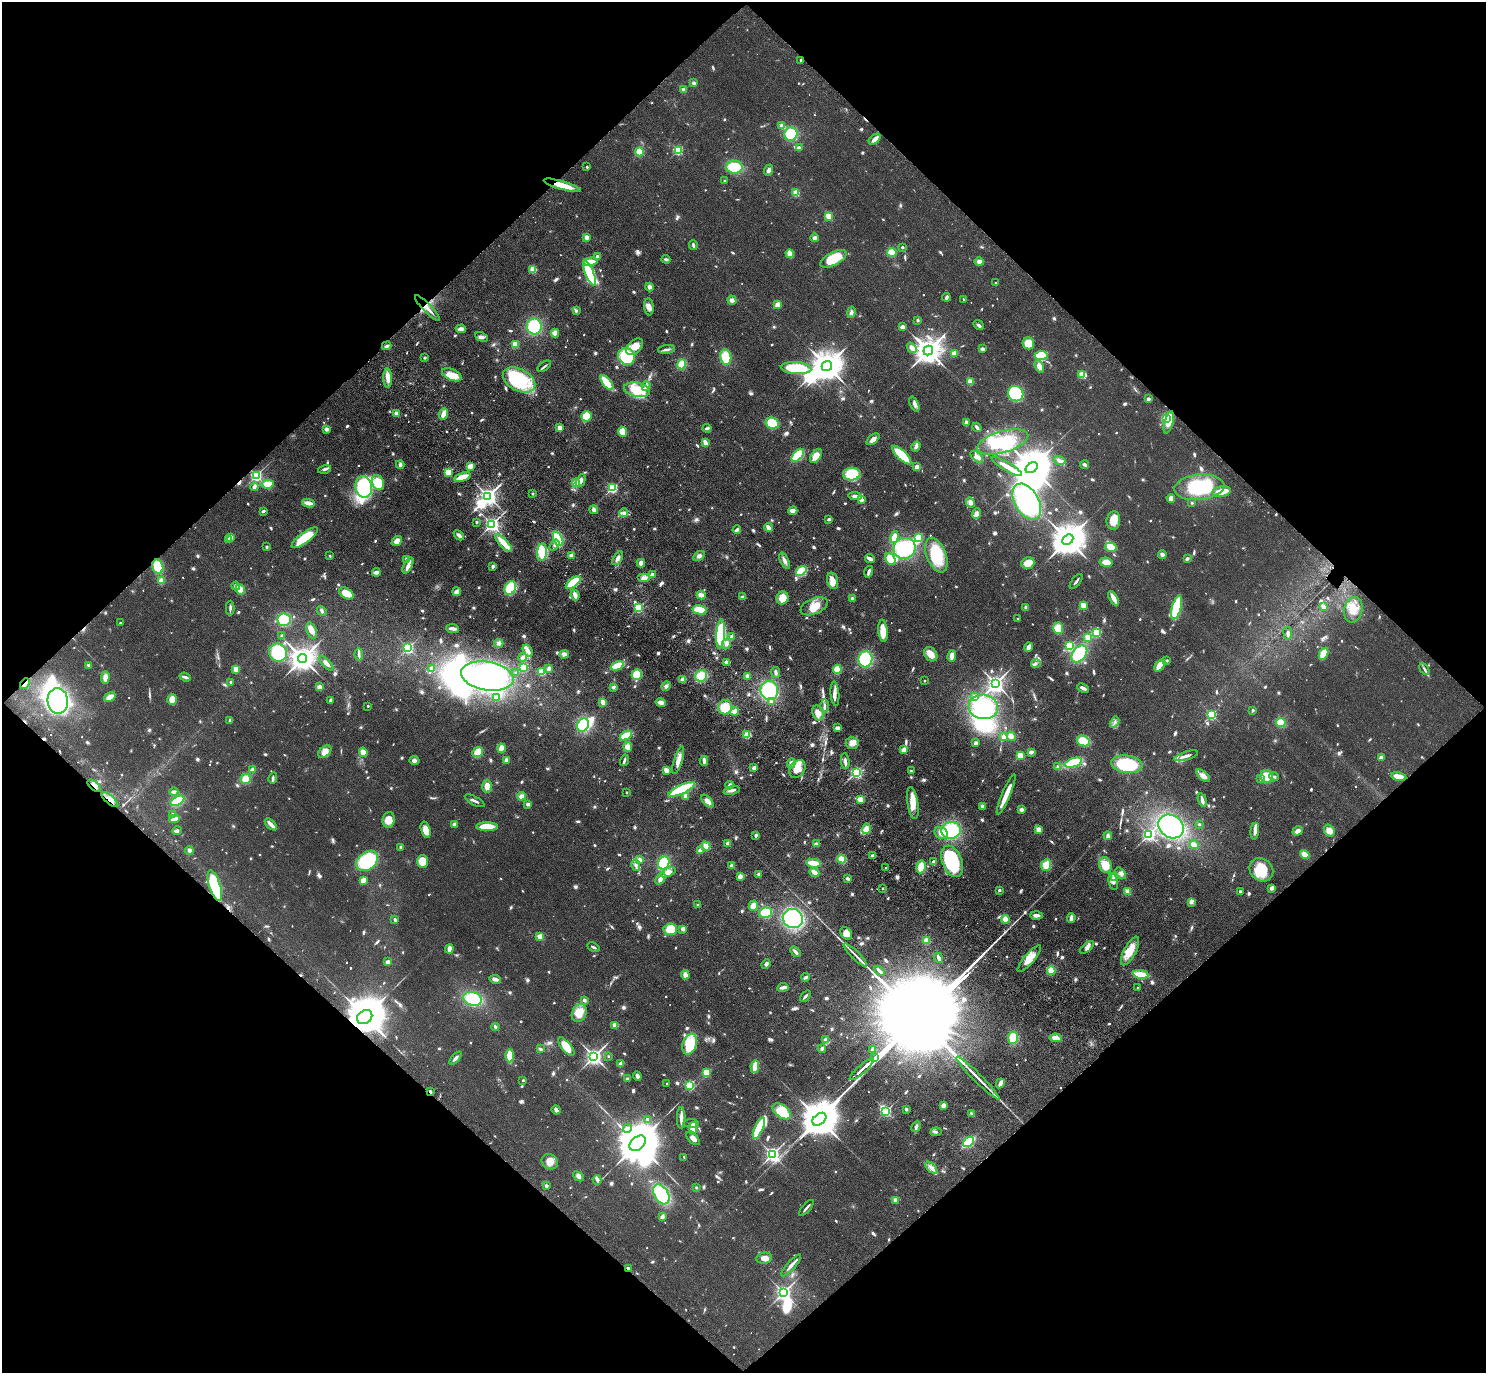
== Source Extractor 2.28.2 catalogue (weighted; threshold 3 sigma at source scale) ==
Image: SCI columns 92-6027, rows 389-5869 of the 6118 x 6118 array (HDU 1 of 3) = the unmasked area's bounding box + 8 px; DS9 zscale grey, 4 x 4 block average (1 PNG px = mean of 4 x 4 image px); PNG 1488 x 1375 px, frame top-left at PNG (2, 2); each listed source drawn as its Kron ellipse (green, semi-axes under 4 px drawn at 4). Shown black and unused: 50% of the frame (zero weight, under 3 of 4 exposures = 6% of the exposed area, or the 3 px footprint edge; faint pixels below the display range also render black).
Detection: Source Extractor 2.28.2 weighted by HDU 2 'WHT'. Background 0.0402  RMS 0.006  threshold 0.0268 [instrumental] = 3 sigma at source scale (4.5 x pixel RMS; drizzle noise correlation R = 1.50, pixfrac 1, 0.05/0.05 arcsec/px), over >= 5 px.
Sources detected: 1288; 21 too faint to see at this stretch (4 x 4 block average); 20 inside a brighter object's white glare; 2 cosmic-ray / hot-pixel residue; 3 long thin detections or spike segments (spike, bleed or trail) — neither listed nor drawn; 12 coinciding with a brighter row at this scale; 74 inside a brighter listed object's ellipse — not listed separately; of the other 1156, all 500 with FLUX_AUTO >= 7.95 (the completeness limit of this list) listed and drawn (656 fainter detections not listed), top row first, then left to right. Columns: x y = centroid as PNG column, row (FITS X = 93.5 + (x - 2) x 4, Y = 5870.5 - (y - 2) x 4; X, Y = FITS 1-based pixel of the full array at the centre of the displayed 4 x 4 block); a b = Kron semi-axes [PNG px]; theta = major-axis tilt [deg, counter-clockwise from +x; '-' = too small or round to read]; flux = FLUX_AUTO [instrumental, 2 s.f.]
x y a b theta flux
801 60 2 2 - 13
694 83 3 3 - 8.2
683 90 2 2 - 64
782 126 3 3 - 28
791 134 7 6 - 110
875 139 7 2 43 36
799 147 4 3 - 8.9
678 150 2 2 - 350
639 152 4 4 - 51
587 167 2 2 - 14
735 167 8 6 -4 130
769 170 6 3 70 13
725 181 2 2 - 27
562 185 19 4 -16 60
796 193 2 2 - 190
829 216 2 2 - 160
586 237 2 2 - 85
814 238 4 3 - 12
693 245 5 2 - 8.6
902 247 2 2 - 12
892 252 5 4 - 49
790 254 4 3 - 56
597 256 2 2 - 27
666 259 4 3 - 8.4
833 259 14 6 28 110
591 261 7 3 10 56
979 262 4 4 - 16
533 269 2 2 - 190
589 273 13 4 -67 230
995 283 2 2 - 10
649 287 4 3 - 17
946 297 4 2 - 11
964 299 2 2 - 8.6
732 300 5 4 - 15
778 305 3 3 - 36
649 307 8 5 -85 20
427 308 17 2 -46 23
576 311 2 2 - 23
851 312 6 3 77 9.9
918 320 2 2 - 23
979 325 5 3 - 9
534 326 8 7 - 190
903 327 3 3 - 15
461 329 5 3 - 18
555 333 4 4 - 20
481 337 7 3 -25 11
1028 343 6 5 - 51
515 344 2 2 - 150
387 346 5 3 - 9.4
635 347 10 6 44 31
912 348 6 3 -51 21
666 349 8 2 7 12
982 349 4 3 - 12
928 351 5 4 - 5600
954 353 3 3 - 30
1041 355 6 4 5 88
626 356 9 7 -54 170
425 357 2 2 - 22
726 357 8 5 -80 87
682 364 5 4 - 65
544 366 8 2 37 8
827 366 5 5 - 7700
1039 366 6 3 -69 29
796 368 15 6 -4 180
452 375 10 5 -24 36
1082 375 2 2 - 190
388 378 9 4 -89 29
519 380 17 11 -28 300
970 381 4 3 - 28
607 383 9 3 -52 130
646 386 5 2 - 8.6
637 390 13 7 -11 100
1016 394 8 7 - 210
1148 399 2 2 - 43
914 404 8 3 -66 17
396 413 3 3 - 15
444 414 6 3 70 34
586 416 5 5 - 81
1166 418 3 2 - 150
966 422 4 3 - 11
1169 422 11 4 74 46
772 423 7 5 -29 85
977 427 5 2 - 11
559 428 2 2 - 81
707 428 4 3 - 10
326 429 3 3 - 14
622 432 5 4 - 68
873 439 8 4 38 19
1003 442 26 10 16 130
705 443 4 2 - 37
916 447 5 3 - 11
798 455 8 4 49 110
902 455 12 4 -44 110
816 456 8 5 52 45
977 457 7 4 -42 20
1060 460 6 4 -15 13
400 465 4 3 - 12
1084 465 4 3 - 9
470 466 4 2 - 33
1007 466 17 3 -30 34
917 467 3 3 - 26
1032 468 7 4 37 14000
324 469 6 3 16 9
448 472 2 2 - 210
852 474 9 6 4 120
256 476 2 2 - 780
462 477 8 3 19 65
581 481 7 4 64 20
378 483 8 6 -67 82
576 483 4 4 - 17
268 484 6 4 7 53
254 487 4 2 - 21
364 487 11 8 -81 260
1199 487 25 12 5 300
612 488 2 2 - 500
1222 491 9 5 8 49
532 494 2 2 - 16
488 496 3 3 - 2300
855 496 7 3 -5 17
1171 498 4 3 - 27
861 499 2 2 - 70
970 502 5 4 - 17
1027 502 20 12 -59 440
308 503 6 2 -8 32
1192 503 2 2 - 14
594 510 5 4 - 10
263 511 3 2 - 8.2
793 511 4 3 - 23
623 513 4 3 - 9.9
976 514 5 4 - 19
829 519 3 2 - 12
1113 521 9 7 83 49
476 522 2 2 - 19
492 524 2 2 - 1400
768 527 4 2 - 22
737 530 4 2 - 11
459 535 6 3 -43 12
231 537 2 2 - 56
894 537 6 4 73 33
919 537 3 3 - 53
305 538 16 5 36 140
558 539 8 4 -66 130
228 540 3 3 - 8.8
1068 540 6 5 - 11000
397 541 6 4 40 28
504 543 11 3 -46 84
554 545 6 2 52 8.2
266 547 2 2 - 23
1111 547 6 4 -13 33
905 548 11 10 - 230
542 552 9 5 83 84
1162 554 4 3 - 14
571 555 3 2 - 19
936 555 18 9 -69 150
330 556 2 2 - 11
699 556 6 4 31 14
618 558 7 3 59 16
870 558 5 2 - 21
407 559 4 3 - 12
890 559 6 4 -53 85
1187 559 3 2 - 10
785 561 9 3 -66 14
1106 562 6 4 -9 48
641 563 4 3 - 18
1028 563 6 5 - 43
408 566 9 4 64 23
493 566 3 3 - 9.2
158 567 7 5 -74 75
801 571 6 4 38 71
376 572 4 3 - 17
869 572 6 2 74 16
652 575 2 2 - 69
644 578 6 4 0 19
161 581 4 3 - 23
832 581 8 5 -75 39
1076 581 9 2 51 9.2
573 583 9 4 39 99
236 586 4 3 - 14
510 588 7 5 62 120
240 589 5 4 - 37
457 592 4 3 - 26
346 593 8 5 -33 51
575 595 5 3 - 21
701 595 4 3 - 31
743 597 4 3 - 14
782 598 6 6 - 50
1113 598 8 3 -60 37
852 599 3 2 - 12
1083 605 2 2 - 150
814 606 14 7 23 51
1177 607 12 4 75 210
1323 607 2 2 - 50
230 608 7 2 89 10
638 608 2 2 - 420
1026 608 4 3 - 8.2
700 610 7 4 -13 110
1353 610 13 9 77 53
322 611 5 3 - 8
1018 619 2 2 - 15
284 620 6 6 - 130
120 623 2 2 - 8
1058 628 6 5 - 54
453 629 6 2 -6 25
312 630 8 5 -70 22
883 631 11 4 -85 64
1097 633 2 2 - 290
1288 633 6 3 -82 10
721 634 14 4 86 270
282 636 2 2 - 28
732 637 3 3 - 12
1088 637 2 2 - 110
499 643 5 4 - 11
727 644 6 3 67 14
1069 646 2 2 - 420
1028 647 5 3 - 22
408 648 2 2 - 590
528 651 7 3 -58 21
278 653 9 8 - 140
564 654 5 4 - 16
931 654 8 6 -50 41
1079 654 9 6 51 180
1323 654 6 4 63 65
359 655 6 2 -82 9.9
952 656 6 3 80 25
523 657 4 3 - 16
302 658 4 4 - 5400
865 659 8 7 - 190
1167 661 2 2 - 20
727 662 3 2 - 16
326 663 9 3 -47 20
1036 664 4 3 - 8.6
88 665 2 2 - 9.3
1160 665 7 4 52 41
617 666 7 3 25 89
523 667 4 4 - 79
549 668 3 3 - 13
236 669 2 2 - 150
432 669 3 3 - 23
837 669 4 4 - 60
1424 669 6 2 -58 8.5
541 672 4 3 - 51
776 672 5 3 - 12
516 673 2 2 - 12
637 674 5 5 - 61
487 676 26 14 -10 530
701 676 6 5 - 84
748 676 3 3 - 25
105 677 6 4 88 23
185 677 6 2 -19 12
683 680 4 3 - 16
925 681 2 2 - 8.8
231 682 2 2 - 18
25 683 6 3 46 12
996 683 3 3 - 2300
666 686 5 4 - 12
320 687 3 3 - 26
613 687 3 3 - 7.9
1083 688 6 2 -24 18
769 691 9 9 - 230
835 694 12 3 -84 22
975 696 2 2 - 34
110 697 6 3 33 35
496 697 4 3 - 9.4
172 699 5 5 - 56
331 700 2 2 - 17
58 701 12 10 -85 670
603 702 4 2 - 38
771 702 3 2 - 10
661 703 5 3 - 22
368 706 2 2 - 10
825 706 6 2 -88 8.6
725 707 7 7 - 65
983 707 15 12 -6 280
1253 710 2 2 - 10
735 711 4 3 - 31
818 713 7 5 -70 36
1212 715 2 2 - 420
230 720 3 2 - 12
1114 722 6 2 59 10
1281 723 5 4 - 43
583 725 7 5 58 190
838 728 4 2 - 21
747 735 4 3 - 36
626 736 6 3 31 100
1011 736 5 4 - 18
1004 737 4 3 - 20
1083 741 7 5 -25 72
852 743 6 6 - 24
976 743 3 3 - 12
628 747 5 3 - 23
501 748 5 3 - 44
904 750 3 3 - 40
325 752 8 5 40 35
363 752 5 4 - 29
478 752 5 4 - 61
1031 752 3 2 - 17
1020 755 2 2 - 200
1186 756 12 3 17 21
1382 757 3 2 - 25
414 760 5 4 - 12
506 760 3 3 - 12
624 760 6 2 73 17
678 760 14 4 73 31
704 761 5 2 - 17
845 761 8 2 -85 14
791 763 5 3 - 16
1073 763 9 3 19 170
1127 764 16 8 -7 190
1058 767 3 3 - 8.8
754 768 4 3 - 15
797 769 10 7 54 55
252 770 4 3 - 15
666 770 2 2 - 100
911 771 2 2 - 21
856 772 3 2 - 620
1203 776 8 4 -41 19
1267 776 7 6 - 61
1399 776 8 4 -12 37
1274 777 5 3 - 9.4
273 778 6 2 80 8.8
246 779 5 5 - 50
1261 779 2 2 - 16
729 785 4 3 - 14
94 786 8 2 -41 12
487 786 7 5 88 26
682 789 14 4 25 200
732 790 8 3 13 16
174 792 4 3 - 13
627 792 2 2 - 9.4
1006 795 22 3 67 58
521 796 4 3 - 17
686 796 4 3 - 32
860 799 4 2 - 45
110 800 10 3 -41 26
1202 800 7 2 -75 20
177 801 7 4 29 90
475 801 11 2 -28 11
707 801 8 4 -46 20
913 803 16 5 -81 50
528 804 2 2 - 42
983 807 3 3 - 11
1021 809 3 3 - 12
173 814 2 2 - 33
175 819 5 2 - 45
388 820 8 6 82 47
271 824 7 2 -45 31
1199 824 2 2 - 13
454 825 3 3 - 14
1171 826 13 11 -37 420
487 827 11 4 -1 78
866 829 5 4 - 25
426 830 8 4 -74 42
951 830 9 8 - 200
1039 830 2 2 - 120
177 831 5 3 - 8.2
1255 831 8 3 83 20
1298 831 5 3 - 22
1329 831 6 5 - 28
941 833 7 5 -29 32
756 835 3 2 - 11
1149 835 2 2 - 860
1108 836 4 4 - 9.1
728 844 2 2 - 67
816 844 4 3 - 16
1194 845 4 3 - 27
706 846 5 4 - 22
401 847 3 2 - 8.6
189 850 4 4 - 11
700 850 4 3 - 13
1305 854 5 4 - 31
873 856 4 3 - 13
842 859 4 4 - 31
639 860 3 2 - 24
367 861 12 8 38 250
423 861 6 5 - 65
952 861 16 10 -68 360
933 862 3 2 - 17
664 863 7 5 60 130
814 863 7 3 -8 55
636 865 5 4 - 11
1046 865 6 4 67 47
1105 865 8 6 -75 61
732 866 2 2 - 64
921 867 6 4 79 55
886 868 2 2 - 8.2
1261 870 13 11 -41 110
668 872 8 3 22 35
814 872 5 3 - 28
1121 873 6 3 -52 12
759 874 2 2 - 39
740 877 4 3 - 18
1115 877 2 2 - 130
660 879 6 3 54 26
847 879 3 2 - 12
363 880 4 3 - 37
1113 882 8 4 -78 15
215 886 16 5 -73 290
883 888 2 2 - 12
1272 888 4 3 - 12
999 890 2 2 - 26
1128 891 2 2 - 150
1240 892 2 2 - 29
1191 902 4 4 - 10
698 905 2 2 - 20
753 906 5 4 - 32
766 913 6 5 - 87
1036 915 6 3 -1 16
793 918 10 9 - 340
1071 918 5 2 - 16
1005 919 4 4 - 29
395 920 3 2 - 9.3
670 929 7 6 - 64
683 929 2 2 - 64
846 933 7 5 -50 32
540 937 2 2 - 120
926 941 3 3 - 33
593 947 6 2 -28 8.8
1087 947 8 4 40 14
449 949 4 2 - 36
1130 951 16 6 62 66
795 952 6 2 -49 14
855 955 16 2 -44 18
938 958 5 2 - 17
1029 959 17 5 50 44
388 962 3 3 - 13
766 964 5 3 - 11
879 971 6 2 -43 14
1051 971 4 4 - 55
1141 974 8 3 -9 72
685 975 4 4 - 21
806 977 4 3 - 11
495 979 6 3 -7 14
783 987 5 2 - 26
1138 988 2 2 - 11
805 996 6 2 50 8.2
472 999 9 6 -18 160
584 1000 2 2 - 31
579 1013 9 7 64 56
365 1017 8 6 36 18000
615 1025 2 2 - 110
495 1027 4 2 - 8.3
1013 1038 6 5 - 81
1056 1038 6 3 -4 33
825 1040 4 3 - 16
690 1044 10 7 69 100
566 1047 11 5 -49 58
540 1049 4 2 - 8.2
822 1049 4 3 - 9
873 1049 4 2 - 29
510 1056 6 4 -90 75
594 1056 3 3 - 1900
608 1056 2 2 - 12
456 1058 8 2 47 15
874 1058 4 2 - 3600
621 1064 4 3 - 23
755 1067 6 2 79 69
862 1069 16 2 42 10000
706 1073 2 2 - 220
637 1076 5 3 - 16
978 1078 30 2 -45 35
628 1079 3 3 - 12
523 1080 2 2 - 14
667 1083 2 2 - 10
1000 1083 5 2 - 23
689 1085 2 2 - 390
430 1091 3 2 - 12
943 1106 3 3 - 24
906 1109 2 2 - 10
556 1110 4 3 - 17
782 1111 10 6 -38 130
886 1111 3 2 - 600
971 1114 4 3 - 9.2
681 1118 11 2 90 24
647 1119 2 2 - 17
819 1119 8 5 40 17000
691 1123 8 2 -1 8.3
916 1127 6 4 59 10
627 1128 4 3 - 12
693 1128 6 4 78 55
759 1128 11 4 66 140
936 1132 6 3 7 8
693 1138 8 4 -45 23
968 1142 6 3 37 310
638 1143 9 6 40 26000
772 1154 2 2 - 1300
684 1157 2 2 - 9.8
550 1162 8 7 - 34
931 1168 7 3 -44 21
578 1176 6 3 -40 14
597 1180 5 3 - 10
546 1186 2 2 - 35
696 1188 2 2 - 8.8
661 1194 11 7 -59 180
895 1200 2 2 - 110
806 1208 10 2 49 11
662 1217 3 3 - 17
764 1258 8 5 10 24
791 1265 14 2 48 21
628 1268 3 2 - 11
783 1293 3 2 - 1500
Overlapping masked pixels (flux is a lower limit): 8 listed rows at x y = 562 185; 25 683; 94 786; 110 800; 215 886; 365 1017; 430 1091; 628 1268